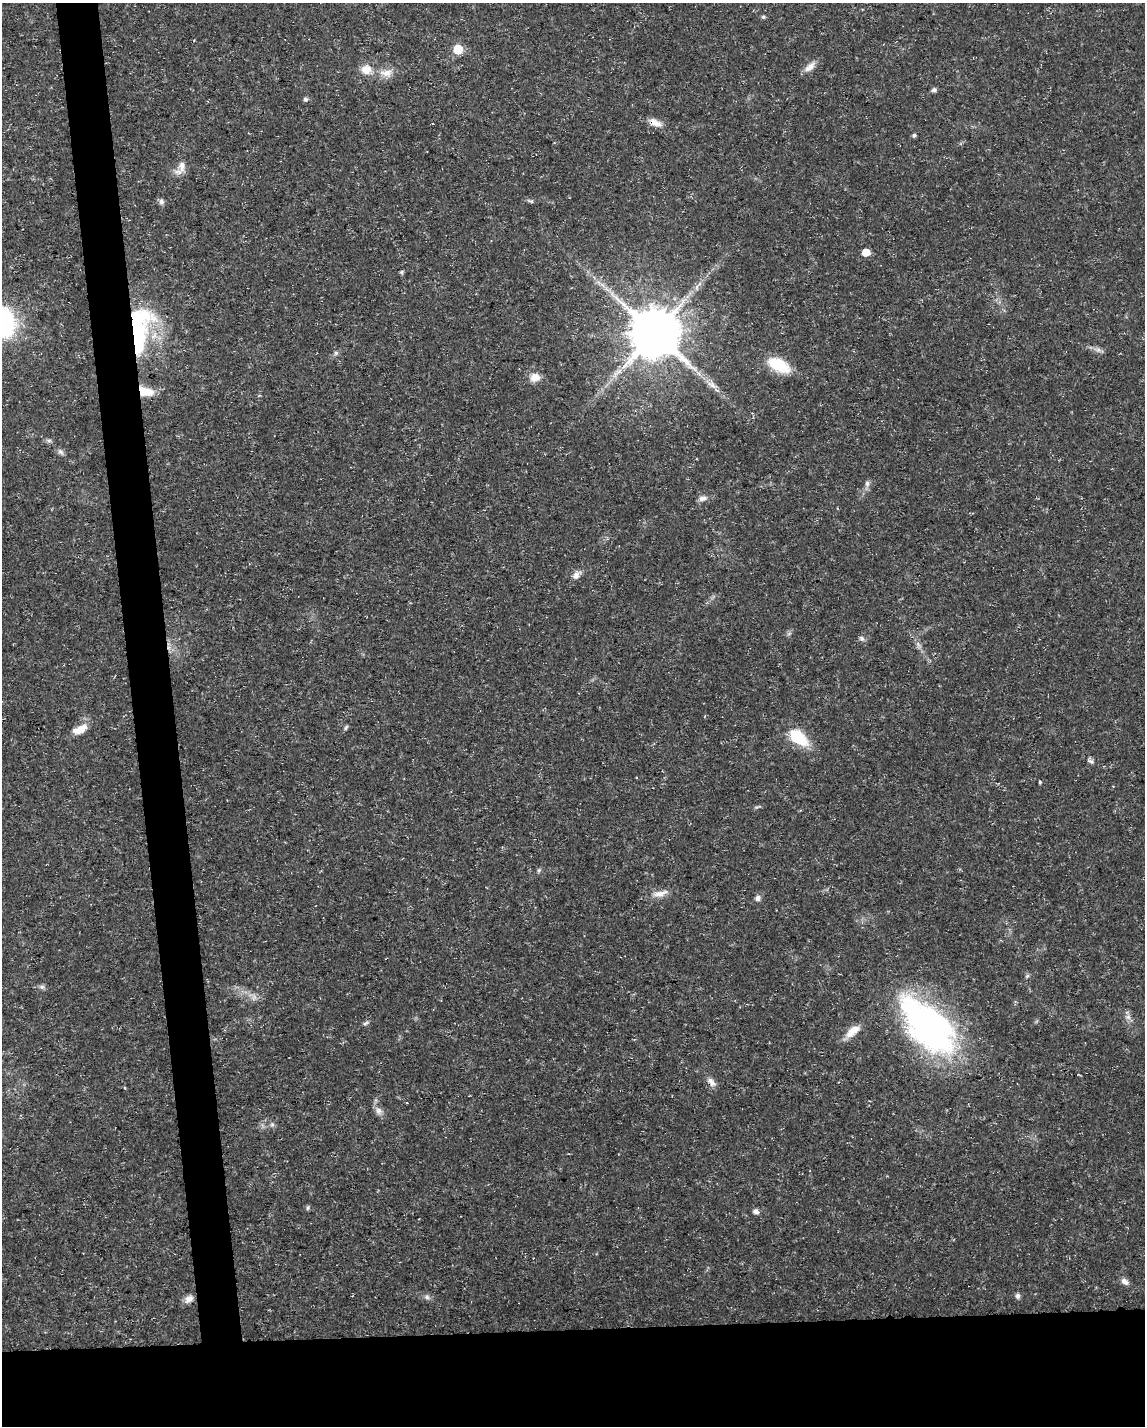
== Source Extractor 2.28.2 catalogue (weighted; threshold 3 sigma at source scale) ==
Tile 11 of 4 x 3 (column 3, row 3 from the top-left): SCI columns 2288-3430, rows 53-1476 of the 4574 x 4333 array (HDU 1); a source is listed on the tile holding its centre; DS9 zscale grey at full resolution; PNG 1147 x 1428 px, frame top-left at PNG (2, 3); no overlay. Shown black and unused: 10% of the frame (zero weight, under 3 of 5 exposures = <1% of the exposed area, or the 3 px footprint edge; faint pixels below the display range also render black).
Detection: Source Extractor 2.28.2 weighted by HDU 2 'WHT'; one run over the whole footprint, this tile lists its part. Background 0.0165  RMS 0.0022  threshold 0.01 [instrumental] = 3 sigma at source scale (4.5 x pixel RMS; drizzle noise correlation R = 1.50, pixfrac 1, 0.0396/0.0396 arcsec/px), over >= 5 px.
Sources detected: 59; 1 too faint to see at this stretch — not listed; the other 58 listed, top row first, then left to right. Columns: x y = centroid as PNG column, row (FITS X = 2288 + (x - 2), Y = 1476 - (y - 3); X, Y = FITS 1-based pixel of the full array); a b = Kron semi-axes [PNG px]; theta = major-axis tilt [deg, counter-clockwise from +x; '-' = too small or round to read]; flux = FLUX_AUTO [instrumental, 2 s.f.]
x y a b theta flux
763 17 6 5 - 0.35
458 49 6 6 - 9.8
810 67 18 8 44 1.7
366 69 13 12 - 2.8
386 73 20 11 3 2.9
934 90 5 5 - 0.73
306 99 6 5 - 0.55
432 123 3 3 - 0.22
655 123 19 9 -23 2.1
914 135 4 4 - 0.5
182 166 16 11 87 2.1
530 201 12 3 -23 0.41
161 202 8 6 -78 0.8
866 252 5 5 - 4.2
402 272 7 4 72 0.32
697 287 7 4 88 0.53
607 289 9 5 -45 0.85
4 322 26 18 -81 27
139 329 60 24 82 30
655 333 14 14 - 1300
1098 350 12 6 -21 0.91
336 353 6 5 - 0.43
779 365 24 12 -29 8.9
535 377 13 11 14 2.2
712 385 19 8 -35 2
145 391 19 10 -16 4
49 441 7 4 1 0.46
60 452 10 5 -41 0.68
867 484 10 6 80 0.78
702 498 12 7 11 1.2
576 575 11 8 71 1.4
862 638 8 6 -39 0.59
919 645 11 4 -59 0.83
346 728 8 4 53 0.37
80 729 17 8 25 3.4
798 737 23 13 -40 8.7
1090 761 11 4 -18 0.6
1040 782 3 3 - 0.28
757 807 10 3 17 0.37
539 870 6 5 - 0.41
660 894 23 8 14 2.2
758 898 8 7 - 0.86
1027 976 7 4 46 0.35
42 987 9 6 -18 0.62
1128 1017 9 6 -13 0.81
366 1023 9 4 32 0.5
927 1025 68 35 -46 79
852 1031 20 9 41 3.4
711 1082 15 8 -48 1.3
406 1103 3 2 - 0.35
379 1111 12 9 -57 1.3
272 1124 7 4 0 0.44
308 1208 7 5 70 0.38
756 1211 6 5 - 1.1
1125 1282 10 6 -35 1.1
1018 1296 7 6 - 0.61
427 1297 7 7 - 0.69
189 1299 12 9 34 1.4
Overlapping masked pixels (flux is a lower limit): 4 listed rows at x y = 655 123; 139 329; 145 391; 711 1082
Isophote crosses this tile's border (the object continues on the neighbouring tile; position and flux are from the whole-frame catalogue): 1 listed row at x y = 4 322